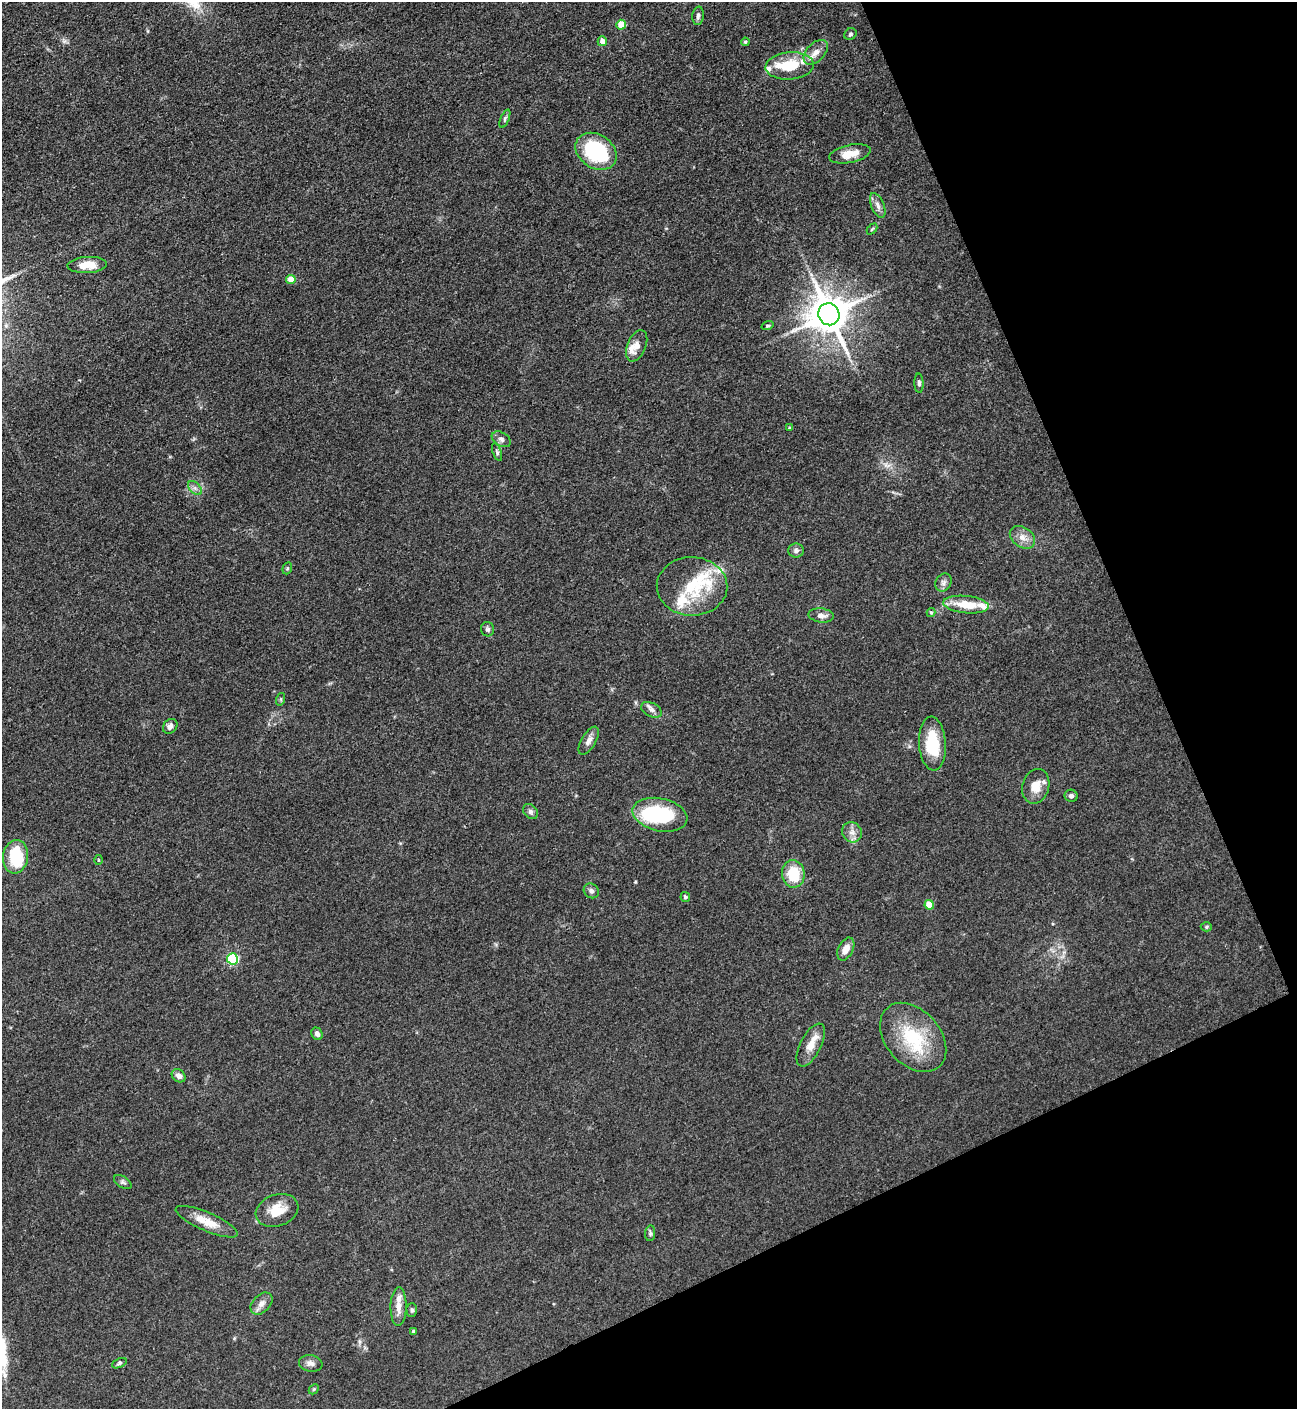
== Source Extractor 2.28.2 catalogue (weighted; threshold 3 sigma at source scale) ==
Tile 12 of 4 x 4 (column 4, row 3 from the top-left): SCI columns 4171-5465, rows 1409-2815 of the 5618 x 5630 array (HDU 1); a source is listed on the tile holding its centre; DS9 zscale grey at full resolution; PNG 1299 x 1411 px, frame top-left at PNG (2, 2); each listed source drawn as its Kron ellipse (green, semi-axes under 4 px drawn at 4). Shown black and unused: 22% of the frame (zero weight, under 3 of 4 exposures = <1% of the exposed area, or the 3 px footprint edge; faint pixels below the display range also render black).
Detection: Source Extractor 2.28.2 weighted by HDU 2 'WHT'; one run over the whole footprint, this tile lists its part. Background 0.0649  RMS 0.0058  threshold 0.0261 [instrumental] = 3 sigma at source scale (4.5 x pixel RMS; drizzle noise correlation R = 1.50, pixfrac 1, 0.05/0.05 arcsec/px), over >= 5 px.
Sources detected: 77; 2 inside a brighter object's white glare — neither listed nor drawn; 10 inside a brighter listed object's ellipse — not listed separately; the other 65 listed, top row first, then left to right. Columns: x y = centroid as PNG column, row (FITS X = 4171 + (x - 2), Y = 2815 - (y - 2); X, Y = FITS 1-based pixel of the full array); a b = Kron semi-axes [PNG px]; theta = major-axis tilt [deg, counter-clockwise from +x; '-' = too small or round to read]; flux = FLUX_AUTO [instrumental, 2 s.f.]
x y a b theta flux
698 16 9 5 85 1.7
621 25 5 4 - 11
850 34 6 5 - 1.1
602 41 5 4 - 4
745 42 4 3 - 0.71
816 52 15 9 46 4.8
790 66 24 13 4 19
505 119 10 4 67 1.2
596 151 22 16 -34 48
850 154 21 9 11 7.9
878 205 13 6 -67 3.1
872 229 6 3 45 0.7
87 265 19 8 3 9.3
291 280 5 4 - 9.4
829 314 11 10 - 1800
768 326 6 4 18 0.74
637 346 16 9 67 5.3
919 383 10 4 -87 1.7
789 428 4 3 - 0.84
501 439 10 6 -32 2.2
497 452 9 4 -70 1.2
195 488 8 5 -45 1.9
1022 537 14 9 -34 5
796 551 8 7 - 1.8
287 568 6 4 70 0.81
943 582 9 7 58 2.3
692 586 35 29 -1 31
966 605 23 8 -5 15
931 612 4 4 - 0.77
821 615 12 7 -7 3.4
488 629 7 6 - 1.4
281 699 6 4 72 0.82
651 710 11 7 -26 2.3
170 726 8 6 46 2.5
589 741 16 7 58 3.4
932 744 27 13 -86 22
1036 786 18 13 74 8.5
1071 796 6 6 - 1.7
530 811 8 6 -46 1.7
660 815 28 16 -12 45
852 832 10 9 - 3.7
15 857 17 12 82 27
99 860 5 3 - 0.5
793 874 14 11 -83 18
591 891 8 7 - 2.1
685 897 5 4 - 1.5
929 905 5 4 - 11
1206 927 5 4 - 0.94
846 949 12 7 64 5.2
232 959 5 5 - 66
317 1034 6 5 - 2.4
913 1037 39 27 -48 36
811 1045 23 10 63 8.2
179 1076 7 6 - 3
123 1182 10 5 -33 1.5
277 1210 22 15 20 11
207 1222 33 9 -23 10
650 1233 8 5 83 1.1
261 1303 13 8 45 3.4
399 1307 19 8 89 5.3
412 1310 7 5 -89 1.2
413 1332 4 3 - 1.6
119 1363 8 4 25 1.2
311 1363 12 8 -11 2.7
314 1389 5 4 - 0.79